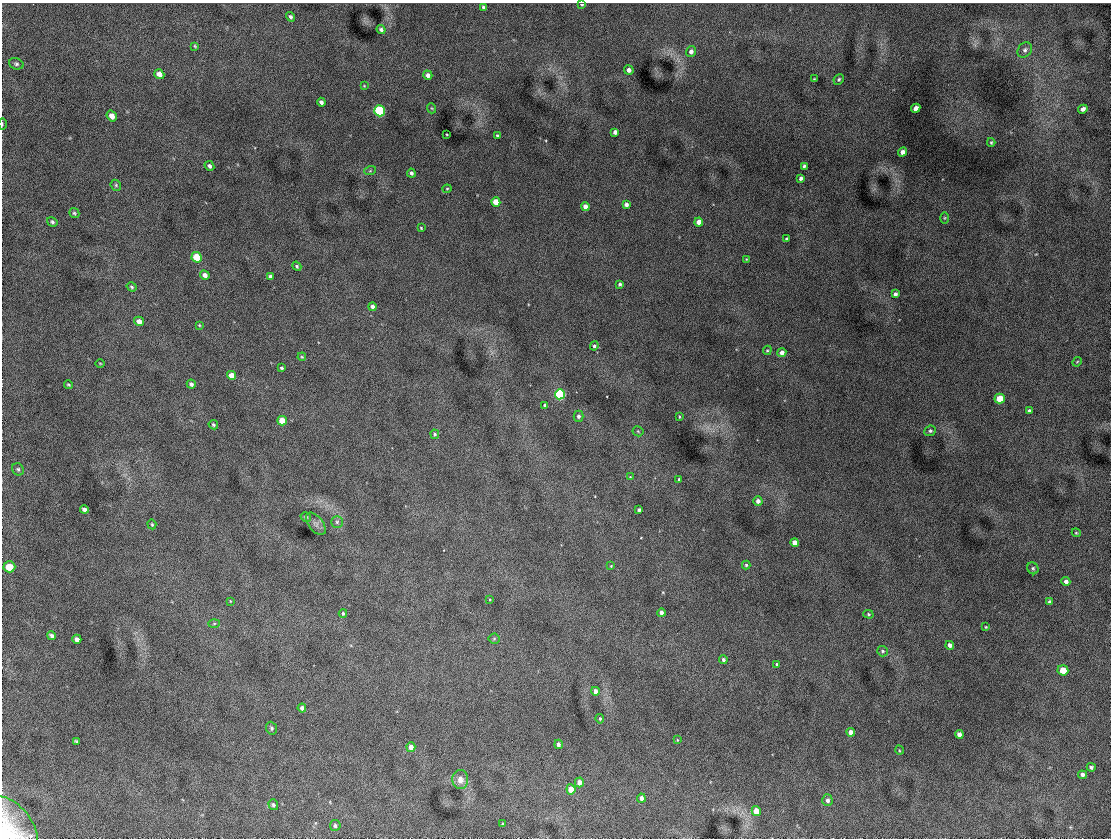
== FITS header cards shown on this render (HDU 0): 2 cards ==
NAXIS1  =                 1109
NAXIS2  =                  836

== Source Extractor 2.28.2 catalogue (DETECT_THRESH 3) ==
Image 1109 x 836 px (HDU 0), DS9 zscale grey, 1 PNG px = 1 image px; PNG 1113 x 840 px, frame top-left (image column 1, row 836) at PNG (2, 3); each listed source drawn as its Kron ellipse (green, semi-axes under 4 px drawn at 4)
Background 881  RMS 17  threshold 51.8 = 3 sigma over >= 5 px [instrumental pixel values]
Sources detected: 130; all 130 listed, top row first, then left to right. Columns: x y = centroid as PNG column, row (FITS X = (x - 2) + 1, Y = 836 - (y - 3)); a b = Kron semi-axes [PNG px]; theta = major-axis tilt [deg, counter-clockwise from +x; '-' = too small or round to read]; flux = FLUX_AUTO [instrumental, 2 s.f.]
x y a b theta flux
582 4 3 3 - 1500
483 7 3 3 - 1600
290 17 5 4 - 2400
381 30 5 4 - 2900
195 46 4 3 - 1200
1025 50 8 6 50 3600
691 51 5 5 - 4400
16 64 7 5 -18 2500
629 70 5 5 - 5000
159 74 5 4 - 7400
428 75 5 4 - 5000
814 79 2 2 - 920
839 79 5 5 - 2100
364 86 4 3 - 950
321 102 4 3 - 3300
431 108 5 3 - 1100
916 108 5 4 - 7400
1083 109 5 4 - 4300
380 111 5 5 - 110000
112 116 5 5 - 7100
2 124 5 2 - 1400
615 132 4 4 - 5000
446 134 2 2 - 940
497 135 3 3 - 1400
991 142 4 3 - 1400
903 152 4 4 - 7000
209 166 5 4 - 3100
804 166 4 3 - 2300
370 171 6 4 19 1500
411 173 4 4 - 3200
801 178 4 3 - 2900
116 185 6 5 - 1700
447 189 4 4 - 990
496 202 5 4 - 18000
626 204 4 4 - 4300
585 207 4 4 - 8800
74 213 5 4 - 1800
945 218 6 4 89 1100
52 222 5 4 - 2100
699 222 4 4 - 11000
421 228 3 3 - 1100
787 239 3 3 - 1800
197 257 5 5 - 37000
746 259 3 2 - 710
297 266 5 4 - 1700
205 275 5 4 - 5000
271 276 4 4 - 3900
620 284 4 3 - 2700
132 287 5 4 - 1700
895 294 4 4 - 3500
372 307 4 4 - 4400
139 321 5 4 - 7300
199 325 4 3 - 1200
594 346 4 4 - 2400
767 350 5 4 - 1400
782 353 4 4 - 6000
302 357 4 3 - 1100
1077 362 5 4 - 1200
100 363 4 3 - 1000
282 368 3 3 - 1900
231 375 5 4 - 11000
191 384 4 4 - 3100
68 385 4 3 - 1500
560 394 5 5 - 150000
1000 399 5 5 - 27000
545 406 4 3 - 3900
1029 411 4 3 - 2200
578 416 5 5 - 3800
679 417 4 2 - 1000
282 421 5 4 - 24000
213 425 5 4 - 2100
638 431 5 5 - 1500
930 431 6 5 - 2400
435 434 5 4 - 2000
18 469 6 5 - 2400
630 477 4 3 - 930
679 479 3 3 - 1300
758 501 4 4 - 5700
84 509 4 4 - 3300
639 510 3 3 - 2700
306 517 5 4 - 2000
337 522 6 6 - 2500
152 524 5 4 - 1300
316 524 13 7 -51 5300
1076 533 4 4 - 1200
795 543 4 4 - 12000
746 565 4 4 - 1700
611 566 4 3 - 930
9 567 6 5 - 23000
1033 568 6 5 - 2100
1066 581 4 4 - 3300
490 600 3 2 - 890
230 601 4 3 - 780
1049 602 3 3 - 1800
343 613 4 3 - 1700
661 613 4 3 - 5100
868 614 5 4 - 1700
214 623 6 4 2 1500
986 627 3 2 - 1100
51 636 4 4 - 2800
77 639 4 4 - 5200
494 639 5 5 - 1500
950 645 4 4 - 5100
882 651 5 5 - 2000
723 660 4 4 - 3000
777 664 3 3 - 1700
1063 670 5 5 - 20000
595 691 4 4 - 7100
302 708 4 4 - 3600
600 719 4 3 - 1500
271 728 6 5 - 2300
851 732 4 4 - 8600
959 734 4 4 - 5500
677 740 4 2 - 780
76 741 4 3 - 1500
558 744 4 4 - 4400
411 747 5 4 - 7500
899 750 5 3 - 1100
1091 767 4 3 - 2200
1082 775 4 4 - 3400
460 780 9 8 - 9800
579 782 5 4 - 7200
571 789 5 4 - 17000
641 798 4 4 - 5500
827 800 6 5 - 3500
273 805 5 5 - 2400
756 811 5 4 - 14000
503 824 3 3 - 1200
335 825 5 5 - 2600
10 829 36 23 -55 60000
At the frame edge (FLAGS 8, measured only in part): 3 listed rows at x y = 582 4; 2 124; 10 829

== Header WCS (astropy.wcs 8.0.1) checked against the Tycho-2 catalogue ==
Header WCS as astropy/WCSLIB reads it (CRVAL/CRPIX/CD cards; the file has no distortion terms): RA---TAN/DEC--TAN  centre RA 23:07:10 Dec +58:33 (346.79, +58.55 deg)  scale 0.987 arcsec/px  FOV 18.2' x 13.7'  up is +10 deg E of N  parity normal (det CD < 0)
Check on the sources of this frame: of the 60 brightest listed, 10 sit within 1.5 arcsec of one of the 21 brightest Tycho-2 stars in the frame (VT <= 12.46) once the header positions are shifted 0.06 arcsec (0.04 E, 0.05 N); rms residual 0.49 arcsec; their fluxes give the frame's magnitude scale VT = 22.45 - 2.5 log10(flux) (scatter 0.14 mag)
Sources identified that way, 10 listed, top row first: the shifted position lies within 1.5 arcsec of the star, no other Tycho-2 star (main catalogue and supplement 1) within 3.0 arcsec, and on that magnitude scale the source's flux lands within +1.5 / -3 mag of the star's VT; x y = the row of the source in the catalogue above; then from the Tycho-2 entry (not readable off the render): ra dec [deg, ICRS J2000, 3 dp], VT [Tycho-2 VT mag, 2 dp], TYC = Tycho-2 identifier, HIP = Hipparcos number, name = IAU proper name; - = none
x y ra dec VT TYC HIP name
112 116 347.050 +58.607 12.46 4010-1983-1 - -
496 202 346.843 +58.603 11.99 4010-1871-1 - -
197 257 346.992 +58.573 11.00 4010-2329-1 - -
560 394 346.792 +58.554 9.85 4010-2235-1 114160 -
1000 399 346.564 +58.574 11.49 3997-2299-1 - -
282 421 346.933 +58.534 11.52 4010-2078-1 - -
795 543 346.657 +58.525 11.84 3997-2023-1 - -
9 567 347.060 +58.481 11.67 4010-2355-1 - -
1063 670 346.506 +58.504 11.68 3997-2094-1 - -
756 811 346.652 +58.451 11.93 3997-680-1 - -